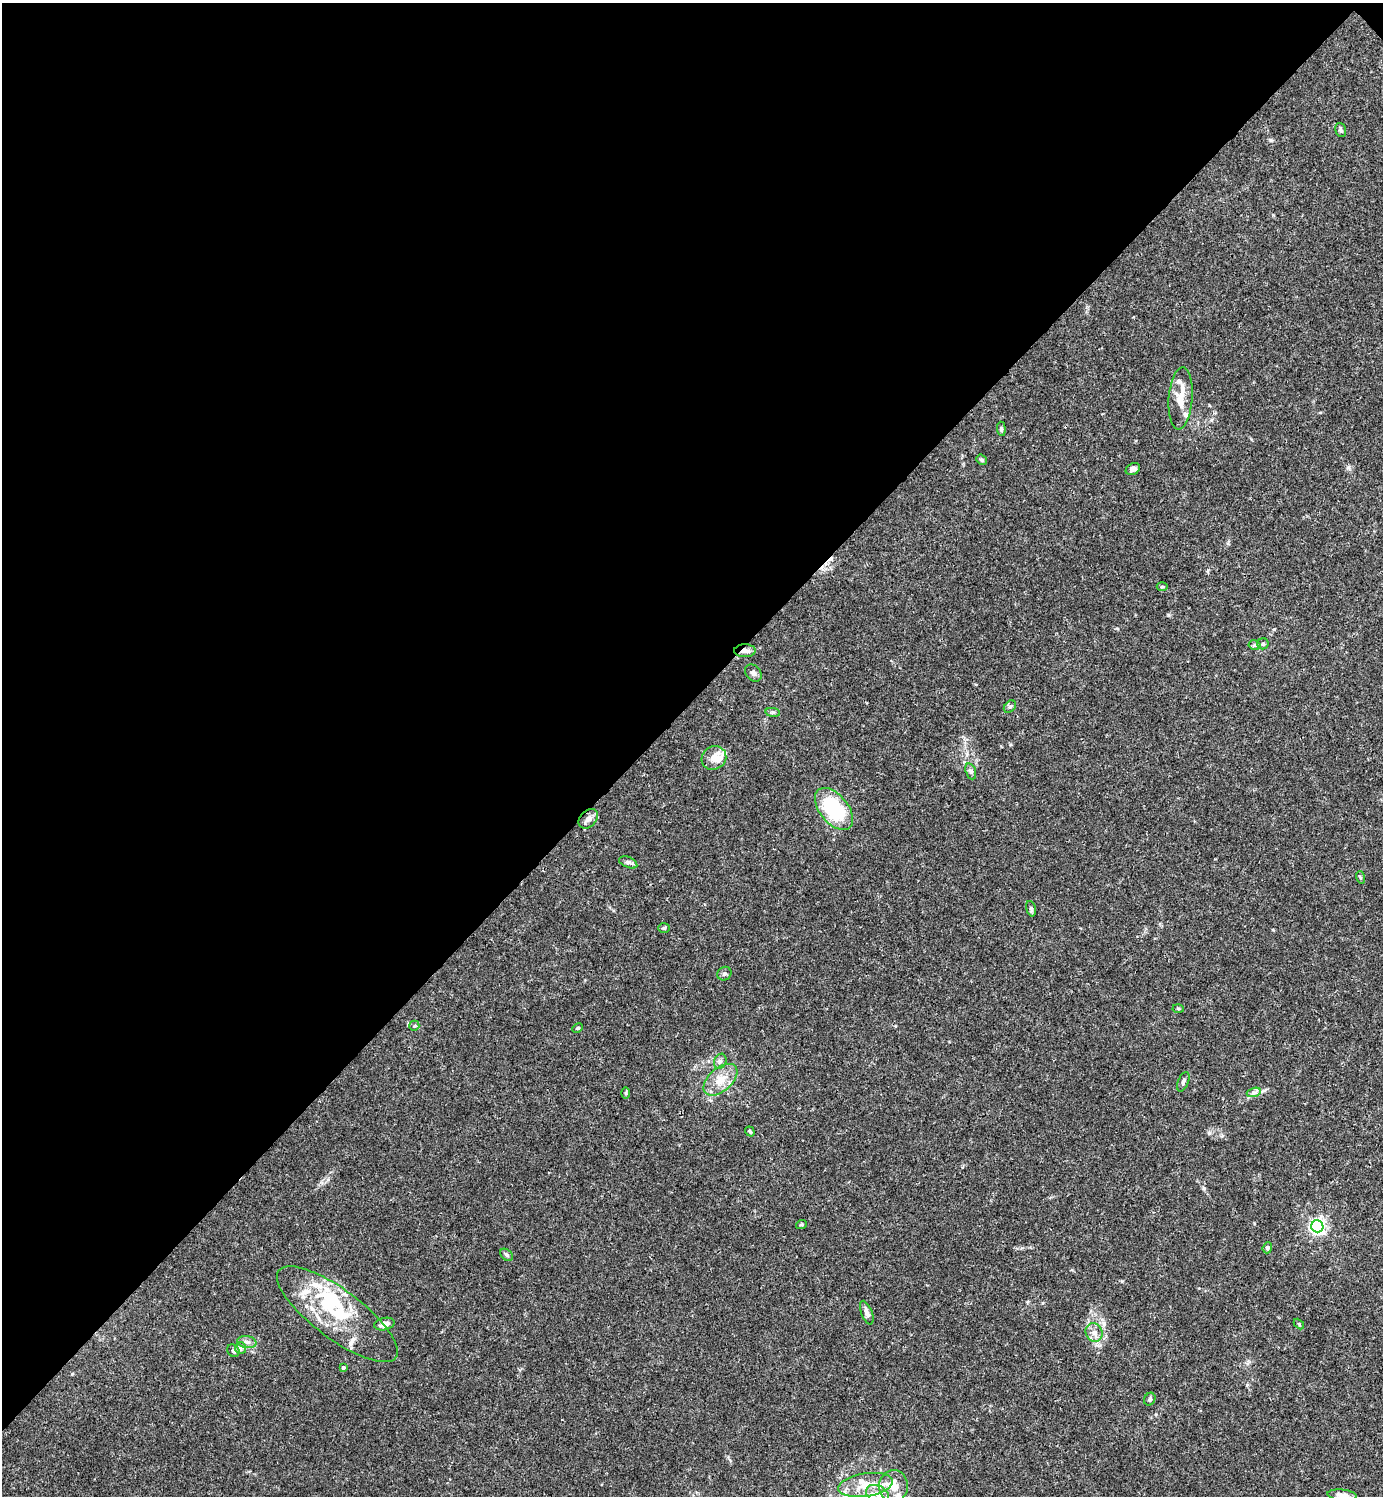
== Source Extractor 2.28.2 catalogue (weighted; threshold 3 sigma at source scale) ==
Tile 2 of 4 x 4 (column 2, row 1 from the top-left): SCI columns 1681-3061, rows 4484-5977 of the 5981 x 5982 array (HDU 1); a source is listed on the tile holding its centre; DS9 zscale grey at full resolution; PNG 1385 x 1498 px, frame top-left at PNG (2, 3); each listed source drawn as its Kron ellipse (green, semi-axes under 4 px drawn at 4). Shown black and unused: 47% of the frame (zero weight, under 3 of 4 exposures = <1% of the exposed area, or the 3 px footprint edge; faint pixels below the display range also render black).
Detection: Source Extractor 2.28.2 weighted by HDU 2 'WHT'; one run over the whole footprint, this tile lists its part. Background 0.015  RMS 0.0022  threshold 0.00979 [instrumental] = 3 sigma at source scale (4.5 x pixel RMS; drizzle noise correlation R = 1.50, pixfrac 1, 0.05/0.05 arcsec/px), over >= 5 px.
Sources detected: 63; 1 cosmic-ray / hot-pixel residue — neither listed nor drawn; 14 inside a brighter listed object's ellipse — not listed separately; the other 48 listed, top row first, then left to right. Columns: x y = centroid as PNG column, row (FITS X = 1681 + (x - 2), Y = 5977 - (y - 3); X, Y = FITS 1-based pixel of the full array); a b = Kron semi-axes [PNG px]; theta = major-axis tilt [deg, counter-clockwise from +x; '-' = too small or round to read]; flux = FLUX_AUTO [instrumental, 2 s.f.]
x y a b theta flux
1341 130 7 5 -73 0.42
1181 398 31 12 86 3.4
1001 429 7 4 -85 0.39
981 460 6 4 -41 0.35
1133 469 7 5 28 0.75
1162 587 5 3 - 0.22
1263 644 5 5 - 0.37
1254 645 6 4 -11 0.42
745 651 11 6 1 1.1
753 673 9 7 -49 0.72
1010 707 7 5 47 0.42
773 712 7 4 -8 0.37
714 758 12 11 - 1.9
971 771 8 5 -70 0.48
834 809 25 14 -51 16
588 819 11 8 46 1.1
628 862 9 5 -23 0.55
1360 877 6 4 -72 0.26
1031 909 8 4 -76 0.41
664 928 6 4 0 0.3
724 974 7 6 - 0.49
1178 1008 5 3 - 0.26
414 1026 5 5 - 0.3
578 1028 5 3 - 0.26
720 1061 8 6 67 0.59
720 1080 20 11 42 3.3
1183 1082 10 5 68 0.59
1254 1092 7 4 18 0.58
626 1093 6 4 -90 0.25
750 1132 5 4 - 0.28
801 1225 5 3 - 0.22
1317 1226 6 6 - 48
1267 1248 5 4 - 0.42
506 1255 7 5 -42 0.45
867 1313 12 5 -69 0.92
337 1314 73 24 -37 16
384 1324 10 6 13 1.4
1299 1324 6 4 -47 0.25
1094 1332 9 8 - 1.3
247 1342 9 6 -11 0.74
241 1348 6 5 - 0.47
233 1351 7 5 -56 0.54
343 1368 3 3 - 0.49
1150 1399 6 5 - 0.42
866 1485 27 11 8 4.7
894 1486 16 14 83 3.5
878 1494 12 8 -28 1.7
1342 1495 14 5 -5 1.1
Overlapping masked pixels (flux is a lower limit): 1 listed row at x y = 745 651
Isophote crosses this tile's border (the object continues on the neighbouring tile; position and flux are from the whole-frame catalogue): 1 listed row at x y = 1342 1495
Unlisted compact peaks at least as high as the median listed source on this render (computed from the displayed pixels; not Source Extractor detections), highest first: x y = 1348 467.